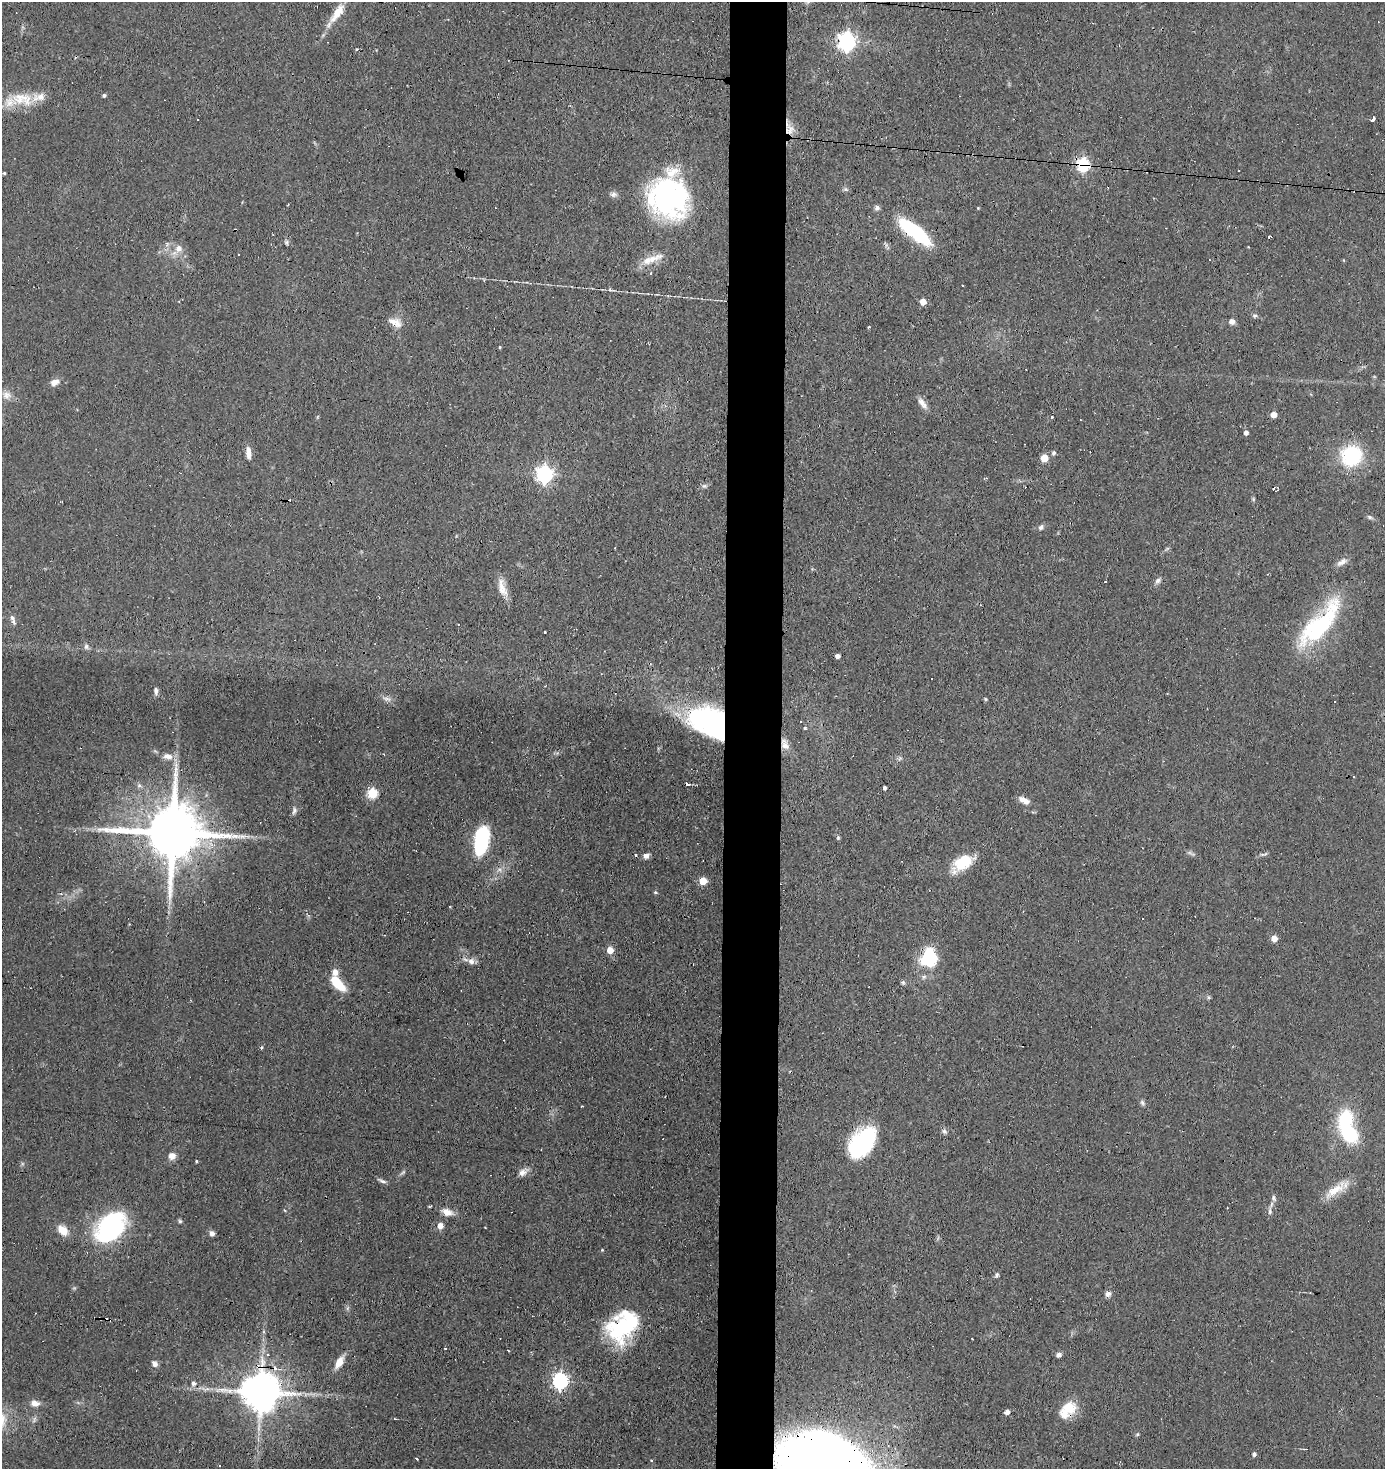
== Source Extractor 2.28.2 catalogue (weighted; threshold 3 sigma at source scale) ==
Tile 5 of 3 x 3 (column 2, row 2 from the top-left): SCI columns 1483-2865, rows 1469-2935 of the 4429 x 4403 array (HDU 1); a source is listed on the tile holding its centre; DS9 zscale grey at full resolution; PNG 1387 x 1471 px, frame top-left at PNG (2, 2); no overlay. Shown black and unused: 4% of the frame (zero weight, under 3 of 4 exposures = <1% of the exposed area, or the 3 px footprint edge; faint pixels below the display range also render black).
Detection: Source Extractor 2.28.2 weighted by HDU 2 'WHT'; one run over the whole footprint, this tile lists its part. Background 0.11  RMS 0.0053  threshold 0.024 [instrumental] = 3 sigma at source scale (4.5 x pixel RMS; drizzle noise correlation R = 1.50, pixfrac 1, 0.05/0.05 arcsec/px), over >= 5 px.
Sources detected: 147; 3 inside a brighter object's white glare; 16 cosmic-ray / hot-pixel residue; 1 long thin detection or spike segment (spike, bleed or trail) — not listed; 3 inside a brighter listed object's ellipse — not listed separately; the other 124 listed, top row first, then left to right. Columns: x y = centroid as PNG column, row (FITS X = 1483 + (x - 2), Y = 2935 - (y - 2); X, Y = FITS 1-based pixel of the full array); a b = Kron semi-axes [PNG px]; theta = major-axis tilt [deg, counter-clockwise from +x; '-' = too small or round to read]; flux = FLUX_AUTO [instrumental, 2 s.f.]
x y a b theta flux
337 13 31 10 56 10
847 41 7 7 - 230
356 49 4 3 - 0.57
104 95 4 3 - 1.2
22 99 34 17 -10 16
198 119 3 2 - 0.52
1373 119 4 3 - 13
789 131 11 6 1 3.7
1083 164 7 6 - 52
4 173 3 3 - 0.64
613 194 10 7 6 1.8
667 199 48 36 -44 95
288 205 3 2 - 0.53
877 208 7 6 - 1.6
914 231 33 11 -37 50
1269 237 3 2 - 0.94
179 248 9 8 - 3.5
238 255 2 2 - 0.51
652 259 34 8 21 7.6
651 273 4 3 - 0.56
962 286 3 2 - 0.61
923 302 5 5 - 6.4
1255 316 6 6 - 1.1
1232 321 7 6 - 2.4
396 323 19 8 -21 4.8
868 327 3 2 - 0.78
500 347 4 3 - 0.53
55 382 10 7 20 3.6
6 395 12 11 - 4
921 402 15 7 -55 3.6
1274 414 5 4 - 5.8
1052 417 4 3 - 0.73
1246 432 4 4 - 2
248 453 15 6 -84 3.9
1054 453 5 5 - 1.3
1351 456 16 15 - 48
1044 458 5 5 - 12
544 474 7 7 - 190
704 486 8 6 14 1.3
1253 499 6 4 -90 0.72
1370 517 9 5 -25 1.2
1041 527 7 5 50 1.5
1342 562 16 8 32 3.2
1158 581 9 6 46 1.9
503 590 19 11 -61 6.7
12 618 10 6 -53 2.1
1320 624 66 21 49 62
545 632 3 2 - 0.53
86 647 8 6 -72 1.6
837 656 4 4 - 2.2
156 691 9 5 -85 1.5
387 699 13 6 -15 2.3
985 699 5 4 - 0.62
706 718 40 29 11 71
805 728 3 3 - 2
785 744 15 9 -67 4.8
167 756 14 8 -5 4.3
884 788 4 3 - 1.2
372 793 6 5 - 35
1024 800 13 7 -29 4.5
294 811 11 5 76 1.7
172 832 21 15 -5 4900
838 838 5 4 - 0.79
481 841 27 13 80 42
1191 854 12 3 -24 1.3
1264 854 13 4 14 1.3
636 855 3 3 - 1.5
646 856 6 6 - 2.5
962 863 24 14 37 18
703 881 5 5 - 14
655 892 5 4 - 0.66
1274 938 5 5 - 6.4
610 950 5 5 - 6.6
929 958 17 16 - 36
471 961 10 9 - 3
335 972 7 7 - 3.8
903 982 5 4 - 1.2
337 983 15 7 -47 18
1208 997 6 5 - 0.92
504 1040 2 2 - 0.45
261 1047 5 4 - 0.71
1142 1103 9 6 -59 1.4
944 1131 8 6 -48 1.5
1349 1134 19 13 -43 34
862 1143 32 19 52 60
172 1156 7 7 - 4
196 1161 3 3 - 0.61
403 1172 10 4 40 1.2
523 1172 14 7 34 3.3
382 1181 11 4 -16 1.5
1334 1191 36 11 37 11
1274 1198 8 6 -74 1.6
285 1210 4 3 - 0.52
1270 1211 9 5 87 1.7
447 1212 14 9 -20 4.8
180 1221 5 5 - 0.91
440 1225 6 5 - 4.4
110 1227 29 20 53 100
63 1230 14 9 -46 6.9
212 1233 7 6 - 1.8
602 1250 4 3 - 0.49
997 1275 6 5 - 1
1108 1294 8 7 - 2.1
348 1308 7 4 70 0.97
622 1326 38 26 48 54
445 1348 3 3 - 1
1059 1354 7 5 37 1.9
267 1355 5 4 - 1
339 1362 14 7 60 6.9
154 1364 9 7 -49 2.4
560 1381 7 6 - 160
193 1383 6 6 - 2
260 1391 12 10 -4 2000
35 1403 11 8 -15 3.7
1068 1410 25 15 43 13
1007 1412 5 4 - 2.7
34 1419 10 4 69 1.5
395 1419 4 3 - 0.48
1137 1434 6 4 44 0.72
1306 1449 5 3 - 0.7
1254 1454 4 4 - 1.6
416 1459 3 3 - 2.2
651 1461 4 3 - 0.68
826 1465 73 45 -19 860
Overlapping masked pixels (flux is a lower limit): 9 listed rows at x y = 789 131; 1083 164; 914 231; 785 744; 172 832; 622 1326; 260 1391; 1068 1410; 826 1465
Isophote crosses this tile's border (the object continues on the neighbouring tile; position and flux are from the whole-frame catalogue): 1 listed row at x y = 826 1465